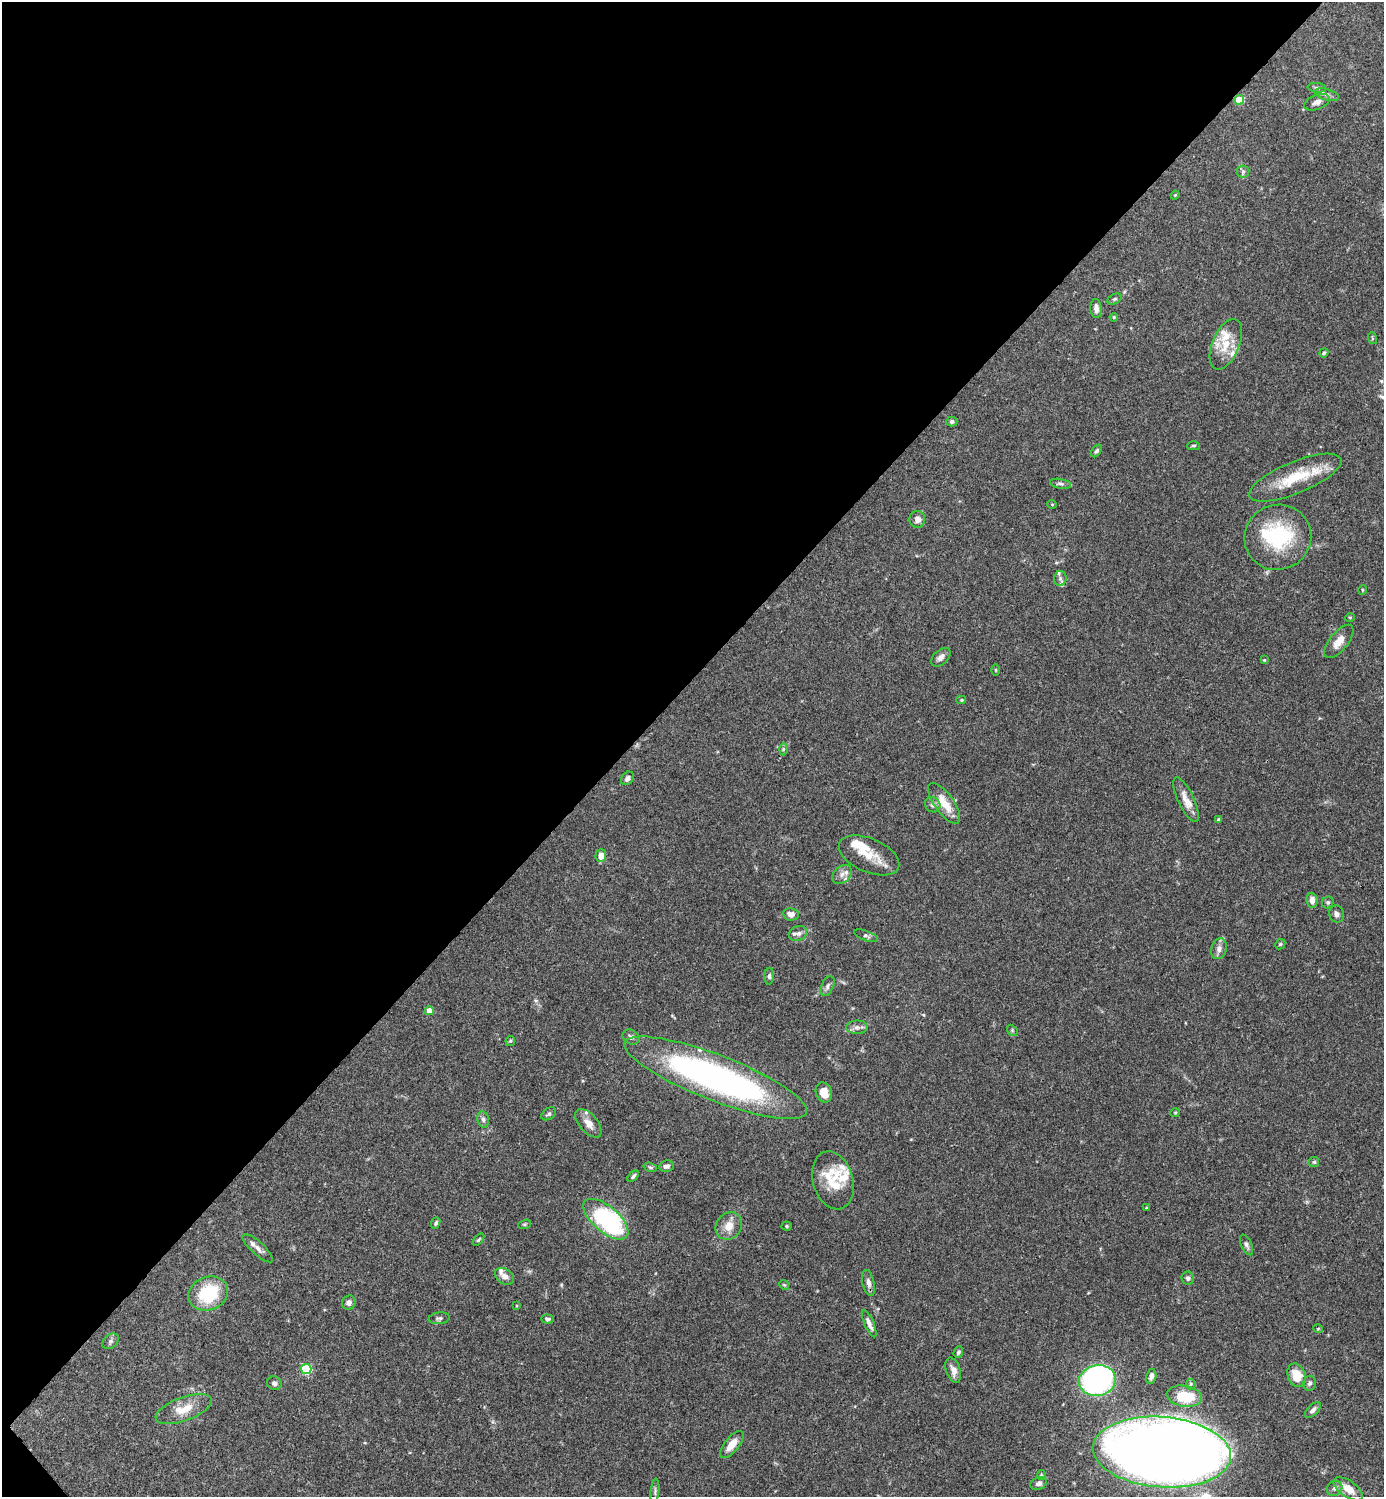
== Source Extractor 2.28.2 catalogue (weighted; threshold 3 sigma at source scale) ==
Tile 5 of 4 x 4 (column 1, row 2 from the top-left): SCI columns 300-1681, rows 2991-4485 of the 5983 x 5983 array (HDU 1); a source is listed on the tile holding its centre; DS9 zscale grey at full resolution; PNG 1386 x 1499 px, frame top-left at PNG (2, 2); each listed source drawn as its Kron ellipse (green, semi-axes under 4 px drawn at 4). Shown black and unused: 46% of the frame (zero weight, under 3 of 4 exposures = <1% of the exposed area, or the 3 px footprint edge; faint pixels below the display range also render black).
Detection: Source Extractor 2.28.2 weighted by HDU 2 'WHT'; one run over the whole footprint, this tile lists its part. Background 0.0659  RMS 0.0032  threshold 0.0144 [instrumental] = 3 sigma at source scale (4.5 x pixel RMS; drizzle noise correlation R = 1.50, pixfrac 1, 0.05/0.05 arcsec/px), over >= 5 px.
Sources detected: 117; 1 inside a brighter object's white glare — neither listed nor drawn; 13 inside a brighter listed object's ellipse — not listed separately; the other 103 listed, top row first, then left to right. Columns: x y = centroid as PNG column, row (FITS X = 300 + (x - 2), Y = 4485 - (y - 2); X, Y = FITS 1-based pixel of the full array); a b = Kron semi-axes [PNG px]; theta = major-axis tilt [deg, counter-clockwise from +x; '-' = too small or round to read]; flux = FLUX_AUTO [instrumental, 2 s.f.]
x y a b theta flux
1317 88 9 5 -7 0.67
1327 95 12 5 -17 1.3
1239 100 5 4 - 9
1317 102 13 7 22 1.7
1243 172 6 6 - 0.7
1175 195 4 3 - 0.27
1114 299 7 5 26 0.61
1096 309 9 5 -87 1.7
1114 317 4 4 - 0.33
1372 338 6 4 -72 0.35
1226 344 27 13 67 7.3
1324 353 5 3 - 0.54
952 422 5 5 - 0.68
1193 446 6 4 0 0.47
1096 451 7 4 52 0.65
1295 478 49 16 23 14
1060 484 11 4 -10 0.83
1052 504 5 3 - 0.24
917 519 8 8 - 1.9
1278 537 34 32 24 24
1060 578 7 6 - 0.97
1362 590 5 3 - 0.27
1350 617 5 3 - 0.28
1339 641 20 9 51 3.6
941 657 12 7 41 1.5
1264 660 4 4 - 0.34
996 670 5 3 - 0.3
961 700 5 4 - 0.42
783 749 6 4 88 0.5
627 778 7 5 48 0.95
1186 800 24 8 -64 3.5
944 803 24 9 -54 6.5
933 805 8 7 - 1.1
1219 820 4 3 - 0.56
601 855 6 5 - 2.9
869 855 32 17 -23 7.1
842 874 11 8 42 1.5
1312 900 7 5 -85 2
1328 902 6 5 - 0.64
791 914 8 6 -9 1.7
1337 914 8 7 - 1.2
798 933 9 7 23 1.4
866 936 12 4 -21 0.81
1280 944 6 4 44 0.45
1219 949 11 7 71 1.7
769 976 8 5 85 0.7
828 986 10 6 65 0.97
429 1011 4 4 - 3.5
857 1027 11 6 0 1.4
1012 1030 6 4 -48 0.47
631 1037 9 7 -33 1.1
510 1041 5 5 - 0.42
716 1078 97 22 -21 120
824 1092 10 7 -69 4.4
1175 1113 5 4 - 0.32
549 1114 8 5 34 0.7
483 1119 8 5 -80 0.89
588 1123 17 9 -49 2.9
1314 1162 5 5 - 0.5
666 1166 7 5 10 1.2
650 1167 7 4 -17 0.52
633 1176 7 4 48 0.79
833 1180 29 20 -74 11
1146 1208 4 2 - 0.22
606 1219 27 13 -40 47
436 1223 6 4 69 0.68
524 1224 6 4 19 0.45
729 1226 14 12 52 3.9
786 1226 5 4 - 0.41
478 1240 7 4 48 0.49
1246 1245 11 5 -66 0.96
258 1248 19 6 -42 1.8
504 1276 10 7 -32 1.8
1188 1278 6 6 - 0.9
868 1283 13 6 -77 1.5
784 1285 5 4 - 0.37
208 1293 20 16 22 17
349 1302 7 6 - 1.3
516 1306 4 2 - 0.25
439 1318 10 6 6 0.91
547 1319 6 4 -4 0.65
869 1324 15 4 -66 1.7
1318 1329 5 3 - 0.28
111 1341 9 6 40 0.96
958 1352 6 4 69 0.67
306 1369 5 5 - 23
953 1370 13 7 -72 2.2
1297 1375 12 9 -68 5.7
1151 1376 7 5 76 1.3
1097 1380 18 15 12 88
274 1383 7 6 - 1.2
1310 1383 7 6 - 0.85
1191 1384 5 5 - 0.51
1184 1396 18 10 -9 11
184 1409 29 12 20 6
1313 1410 10 5 45 1.1
732 1444 16 7 51 4.2
1162 1452 69 35 -4 820
1041 1475 5 4 - 0.39
1039 1483 8 6 23 1.2
1335 1488 8 7 - 1
1348 1489 16 8 -35 4.2
655 1491 13 3 84 0.69
Overlapping masked pixels (flux is a lower limit): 1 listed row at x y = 1239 100